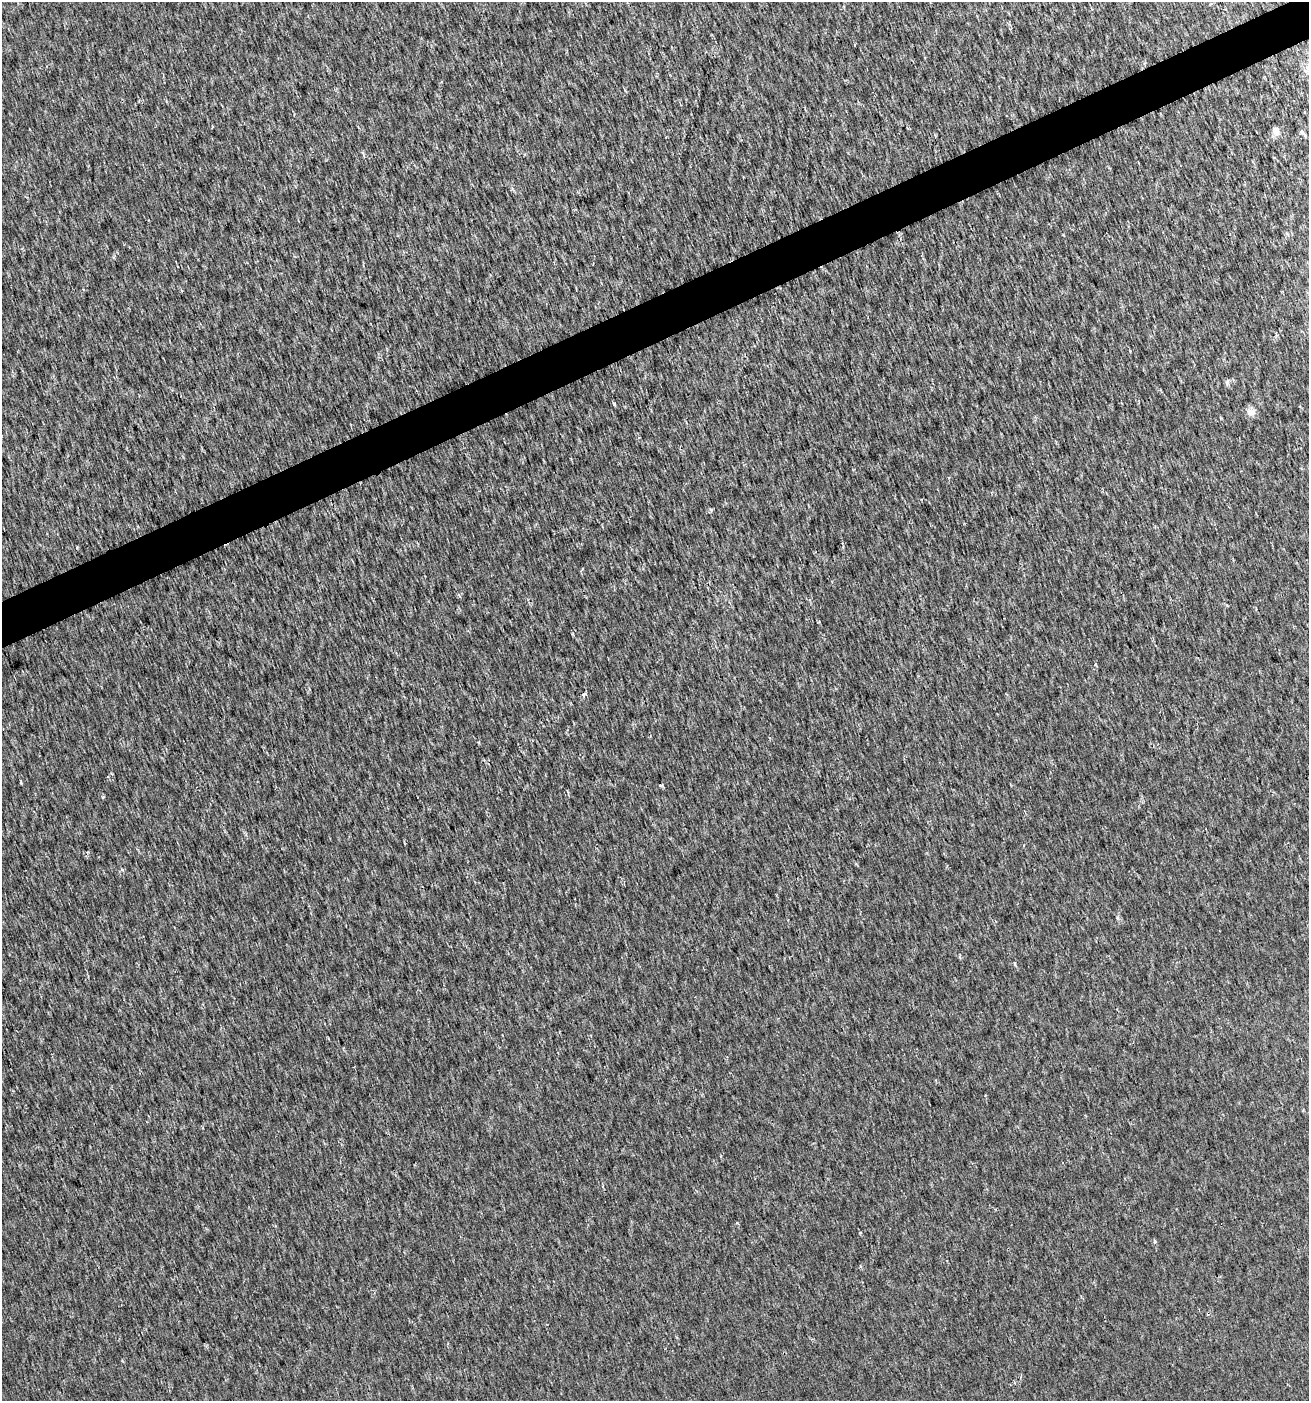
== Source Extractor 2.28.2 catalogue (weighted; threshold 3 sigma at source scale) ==
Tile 10 of 4 x 4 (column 2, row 3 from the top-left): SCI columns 1391-2697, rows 1402-2800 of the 5452 x 5599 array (HDU 1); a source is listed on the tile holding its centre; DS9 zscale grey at full resolution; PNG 1311 x 1403 px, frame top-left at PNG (2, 2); no overlay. Shown black and unused: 3% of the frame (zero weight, under 2 of 3 exposures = <1% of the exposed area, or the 3 px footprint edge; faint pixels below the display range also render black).
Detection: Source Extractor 2.28.2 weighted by HDU 2 'WHT'; one run over the whole footprint, this tile lists its part. Background 0.00179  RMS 0.0037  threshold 0.0168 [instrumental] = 3 sigma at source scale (4.5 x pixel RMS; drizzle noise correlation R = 1.50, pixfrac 1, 0.0396/0.0396 arcsec/px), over >= 5 px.
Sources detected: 13; all 13 listed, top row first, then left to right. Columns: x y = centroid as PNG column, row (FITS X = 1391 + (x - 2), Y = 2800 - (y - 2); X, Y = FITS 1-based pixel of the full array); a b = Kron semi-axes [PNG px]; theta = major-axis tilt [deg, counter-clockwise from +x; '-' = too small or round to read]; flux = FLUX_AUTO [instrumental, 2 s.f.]
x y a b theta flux
854 45 3 2 - 0.43
1276 131 11 8 -64 1.9
1303 133 12 3 -47 0.71
1227 382 7 4 72 0.67
614 404 4 3 - 1.2
1251 412 13 9 3 2.1
711 510 5 5 - 0.6
77 547 3 3 - 0.48
584 695 4 3 - 2.2
661 785 4 3 - 0.6
103 797 4 4 - 0.4
1015 963 5 3 - 0.43
1155 1242 5 4 - 0.72
Unlisted compact peaks at least as high as the median listed source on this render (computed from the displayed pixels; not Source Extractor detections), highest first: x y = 21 783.